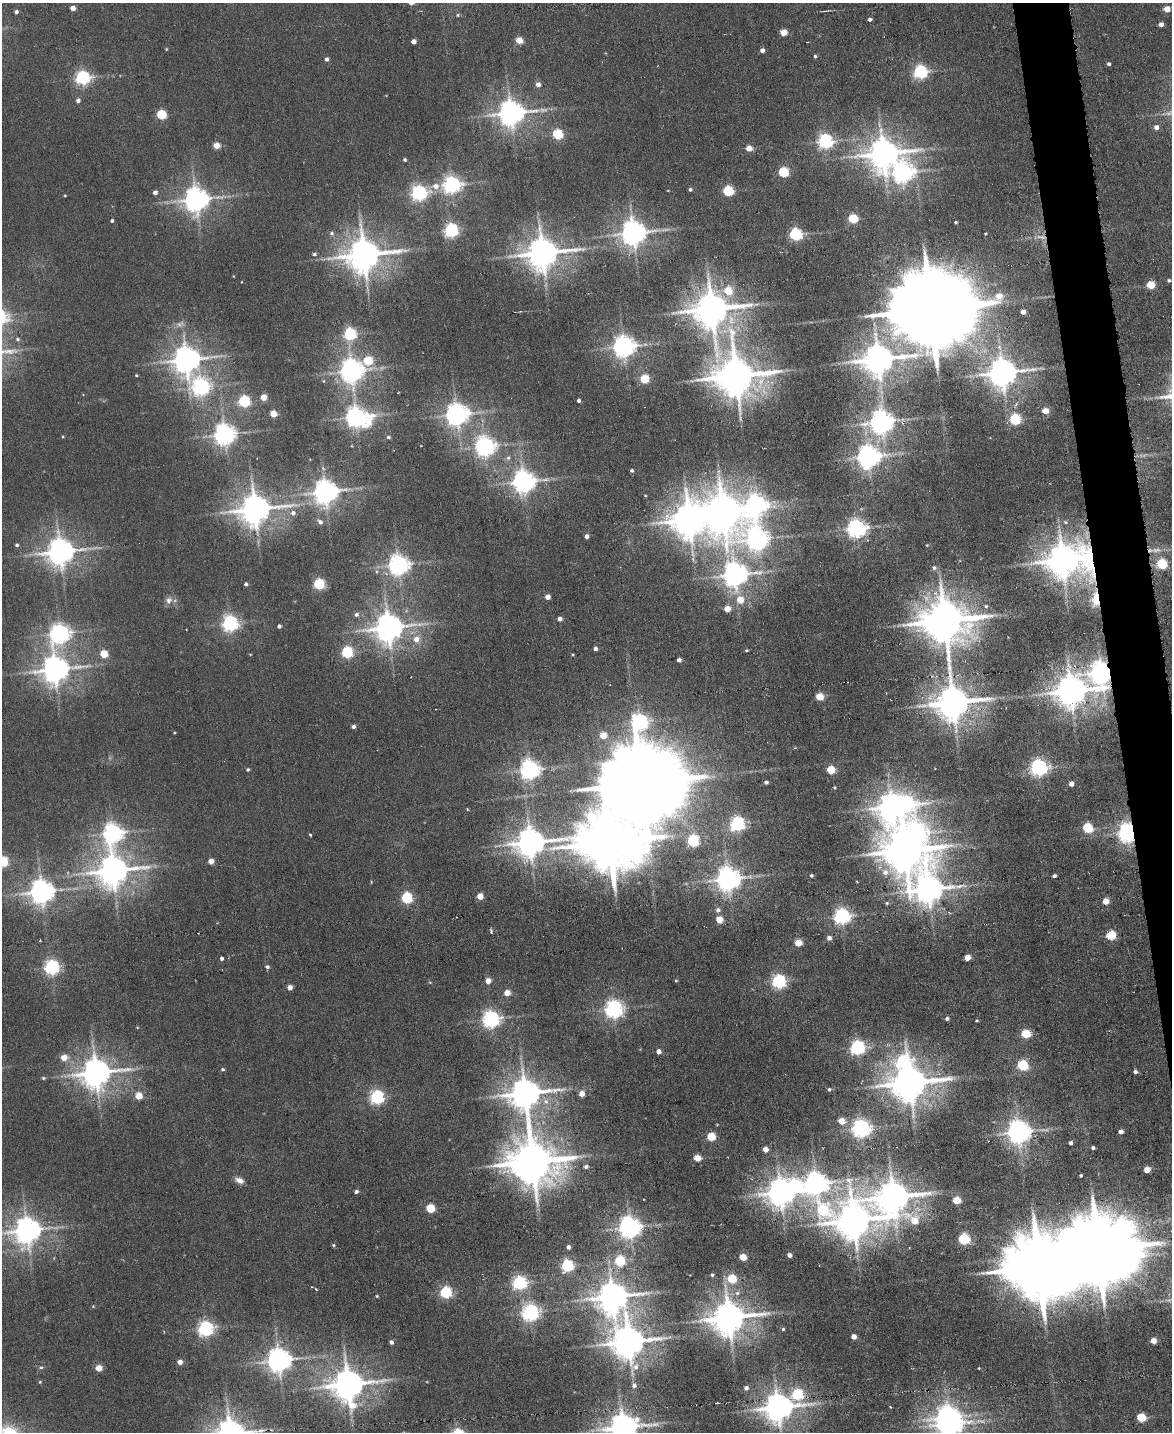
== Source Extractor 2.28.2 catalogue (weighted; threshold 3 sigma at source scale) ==
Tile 6 of 4 x 3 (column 2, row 2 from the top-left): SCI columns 1171-2340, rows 1668-3097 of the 4681 x 4658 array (HDU 1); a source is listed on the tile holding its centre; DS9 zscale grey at full resolution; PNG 1174 x 1434 px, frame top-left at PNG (2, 3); no overlay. Shown black and unused: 3% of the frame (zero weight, under 3 of 6 exposures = <1% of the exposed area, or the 3 px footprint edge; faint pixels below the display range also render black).
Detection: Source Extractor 2.28.2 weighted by HDU 2 'WHT'; one run over the whole footprint, this tile lists its part. Background 0.00663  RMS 0.0082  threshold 0.0334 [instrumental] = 3 sigma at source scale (4.09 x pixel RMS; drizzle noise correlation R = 1.36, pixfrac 0.8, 0.05/0.05 arcsec/px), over >= 5 px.
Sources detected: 275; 2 too faint to see at this stretch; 6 inside a brighter object's white glare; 1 long thin detection or spike segment (spike, bleed or trail) — not listed; the other 266 listed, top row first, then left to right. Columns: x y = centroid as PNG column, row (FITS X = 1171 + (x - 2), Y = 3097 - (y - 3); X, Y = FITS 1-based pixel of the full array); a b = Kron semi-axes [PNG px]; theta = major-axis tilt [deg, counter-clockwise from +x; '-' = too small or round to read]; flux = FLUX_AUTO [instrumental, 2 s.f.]
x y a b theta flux
73 8 4 4 - 7.7
1167 9 5 4 - 14
16 12 4 4 - 2.3
458 15 5 4 - 1
870 19 4 4 - 2.5
1161 24 4 4 - 4.8
783 32 5 4 - 19
519 40 5 4 - 17
414 41 4 4 - 5.9
166 49 4 3 - 0.64
762 50 4 4 - 4.8
815 56 4 3 - 1.3
327 59 5 4 - 2.5
1109 64 4 4 - 1.6
920 72 6 5 - 180
82 78 6 6 - 210
538 84 6 5 - 4.2
78 100 4 4 - 3.1
511 113 9 8 - 990
161 115 5 5 - 53
1157 127 4 4 - 4.9
558 134 5 5 - 67
825 141 6 6 - 230
216 145 5 4 - 14
749 148 4 4 - 11
883 153 11 9 10 1500
405 160 4 3 - 1.5
783 172 5 5 - 67
902 172 9 8 - 480
451 185 7 6 - 320
435 186 8 7 - 5.7
690 189 4 4 - 1.5
728 191 5 5 - 71
155 192 4 4 - 4
419 193 6 6 - 260
65 195 4 3 - 0.63
196 200 8 8 - 860
853 219 5 5 - 51
112 221 4 4 - 1.5
956 222 3 3 - 1.1
451 230 6 5 - 190
331 233 6 6 - 2.2
633 233 8 8 - 900
795 234 5 5 - 140
986 234 3 2 - 0.71
542 253 11 9 11 1700
314 254 5 5 - 1.6
364 255 11 9 10 1900
1169 280 3 3 - 1.3
1151 285 5 4 - 30
728 291 5 5 - 26
712 309 12 11 - 2200
931 309 28 18 2 18000
1023 312 4 4 - 7.5
350 334 5 5 - 120
17 339 6 5 - 1.5
624 346 7 7 - 630
878 359 11 8 8 1600
186 360 9 9 - 1100
368 361 6 5 - 39
352 371 8 7 - 770
1002 373 9 8 - 1300
136 375 4 3 - 0.85
736 376 13 12 - 2900
645 379 5 5 - 38
323 381 5 3 - 0.71
201 387 7 7 - 340
264 397 4 4 - 15
579 400 4 3 - 2.1
244 401 5 5 - 110
1045 411 5 4 - 13
273 414 5 4 - 15
457 414 7 7 - 660
356 417 9 7 -14 530
1015 419 5 5 - 83
881 422 8 7 - 800
225 435 7 7 - 610
63 437 5 3 - 0.68
388 437 5 4 - 1.3
485 447 7 7 - 510
868 457 8 7 - 690
508 458 8 7 - 2.8
632 471 4 4 - 1.5
524 481 8 7 - 670
325 492 8 7 - 820
645 496 3 3 - 0.74
757 504 10 9 - 400
255 509 10 9 - 1500
723 511 13 10 -86 2500
293 513 6 6 - 3.7
689 520 11 11 - 1900
320 522 7 5 -42 3.1
1065 522 7 5 -17 1.7
856 528 7 6 - 430
586 536 4 4 - 3.5
757 539 13 10 -5 590
17 545 4 4 - 1.4
927 545 4 3 - 0.61
60 552 8 8 - 1100
1063 560 15 10 1 1900
1162 564 5 5 - 71
398 565 7 7 - 540
934 568 6 6 - 2.2
735 575 8 8 - 850
246 584 4 4 - 1.8
319 584 5 5 - 90
547 597 4 4 - 6.8
1096 599 10 5 -88 58
169 600 11 10 - 4.4
740 600 6 6 - 14
986 606 5 5 - 1.5
727 609 5 4 - 12
356 614 6 6 - 2.5
560 619 4 4 - 3.4
945 621 14 13 - 3500
230 623 6 6 - 290
279 626 4 4 - 2.2
388 628 9 8 - 1300
60 634 8 7 - 460
416 639 8 8 - 7.4
595 649 4 4 - 3
746 650 4 3 - 0.86
347 652 5 5 - 100
104 654 5 5 - 25
250 654 4 3 - 0.51
573 655 3 3 - 0.66
679 660 4 4 - 3.4
55 670 9 8 - 1100
1101 672 8 7 - 720
1071 691 11 9 11 1600
819 697 5 5 - 20
953 702 11 10 - 2000
640 722 9 7 77 300
353 726 4 4 - 2.6
174 733 3 2 - 0.65
603 735 5 5 - 17
1039 768 7 6 - 310
248 769 5 4 - 1.2
530 770 7 7 - 460
831 770 5 5 - 27
766 782 4 3 - 2.1
640 783 26 19 3 16000
1071 784 4 4 - 4.9
892 807 10 8 88 1200
467 809 4 3 - 0.77
737 824 6 6 - 210
1088 828 5 5 - 61
113 833 8 7 - 440
1128 833 6 6 - 500
310 835 4 3 - 0.85
693 841 6 5 - 110
530 842 10 9 - 1300
609 842 19 14 -3 6500
905 851 14 10 -6 3000
211 861 4 4 - 7.6
2 862 5 5 - 75
113 871 10 9 - 1600
885 872 8 8 - 5.2
811 875 4 4 - 1.3
1054 876 4 3 - 1.9
728 879 8 8 - 880
928 889 12 12 - 1200
41 892 7 7 - 870
480 896 4 4 - 14
407 898 5 5 - 93
1106 901 5 4 - 13
887 903 5 5 - 1.1
718 910 7 7 - 2.7
842 916 6 6 - 270
719 920 5 5 - 14
491 931 6 3 -77 1.2
1111 935 5 5 - 47
829 938 5 5 - 3.3
798 943 5 5 - 17
967 957 5 4 - 12
222 958 4 4 - 2.1
52 967 6 6 - 250
267 967 5 5 - 1.8
488 981 5 4 - 8.3
676 981 5 3 - 0.69
779 981 6 6 - 200
430 982 5 3 - 0.72
290 987 4 4 - 5.2
507 993 5 5 - 9.1
614 1009 6 6 - 400
947 1018 4 4 - 1.9
491 1019 6 6 - 350
976 1020 4 3 - 0.78
1026 1034 5 5 - 40
857 1048 6 6 - 230
659 1051 4 4 - 4.8
64 1057 5 5 - 10
903 1061 10 8 53 140
1023 1065 5 5 - 75
223 1069 5 5 - 1.3
1135 1072 4 4 - 2.3
96 1073 10 9 - 1400
43 1078 5 4 - 0.97
910 1083 12 9 8 2300
829 1089 5 5 - 1.2
525 1093 10 9 - 1600
582 1094 5 4 - 8.6
139 1096 5 5 - 18
377 1097 6 6 - 210
841 1121 5 5 - 11
861 1128 6 6 - 450
1018 1132 7 7 - 780
1121 1132 4 4 - 4.7
711 1137 5 5 - 33
1070 1143 4 4 - 2.7
1093 1148 3 3 - 1.6
766 1149 4 4 - 7
697 1158 5 4 - 16
533 1162 15 13 -14 3500
586 1167 4 4 - 2.1
1147 1170 5 4 - 12
1081 1175 3 3 - 1.1
239 1180 11 6 -23 5
816 1183 9 8 - 670
356 1192 4 4 - 2.1
780 1192 8 8 - 1200
893 1197 14 11 -47 1800
957 1200 5 5 - 23
430 1208 5 5 - 35
823 1210 18 12 -64 79
853 1220 11 10 - 2400
630 1227 7 7 - 670
27 1230 9 8 - 1000
964 1239 5 5 - 90
334 1245 5 4 - 1.1
568 1247 4 3 - 2.6
1098 1250 22 17 12 10000
789 1255 4 4 - 3.4
743 1257 5 4 - 19
620 1261 5 5 - 65
567 1266 6 5 - 120
712 1275 4 3 - 1.2
732 1279 5 5 - 35
519 1283 6 6 - 190
316 1289 4 3 - 0.95
446 1292 6 5 - 100
377 1296 3 3 - 0.84
612 1297 10 9 - 1600
93 1306 4 4 - 0.76
530 1312 6 6 - 340
729 1318 10 9 - 1900
205 1329 6 6 - 240
783 1329 4 4 - 0.99
854 1337 4 4 - 6.3
1153 1341 4 4 - 8.2
391 1342 4 4 - 2.7
629 1342 10 10 - 1800
279 1360 8 7 - 840
180 1362 4 4 - 6
41 1367 5 5 - 1.2
99 1368 5 4 - 13
40 1382 5 4 - 0.8
348 1384 11 10 - 1700
634 1385 6 6 - 2.7
746 1388 5 5 - 3
797 1394 9 6 -33 83
778 1407 9 8 - 1300
890 1407 4 3 - 0.58
1141 1418 5 5 - 39
950 1424 9 7 22 720
623 1428 9 8 - 1300
Overlapping masked pixels (flux is a lower limit): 6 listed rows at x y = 1063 560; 1096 599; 1101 672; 953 702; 1128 833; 623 1428
Isophote crosses this tile's border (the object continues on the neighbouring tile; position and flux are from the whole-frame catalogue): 4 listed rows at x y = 2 862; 27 1230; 950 1424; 623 1428